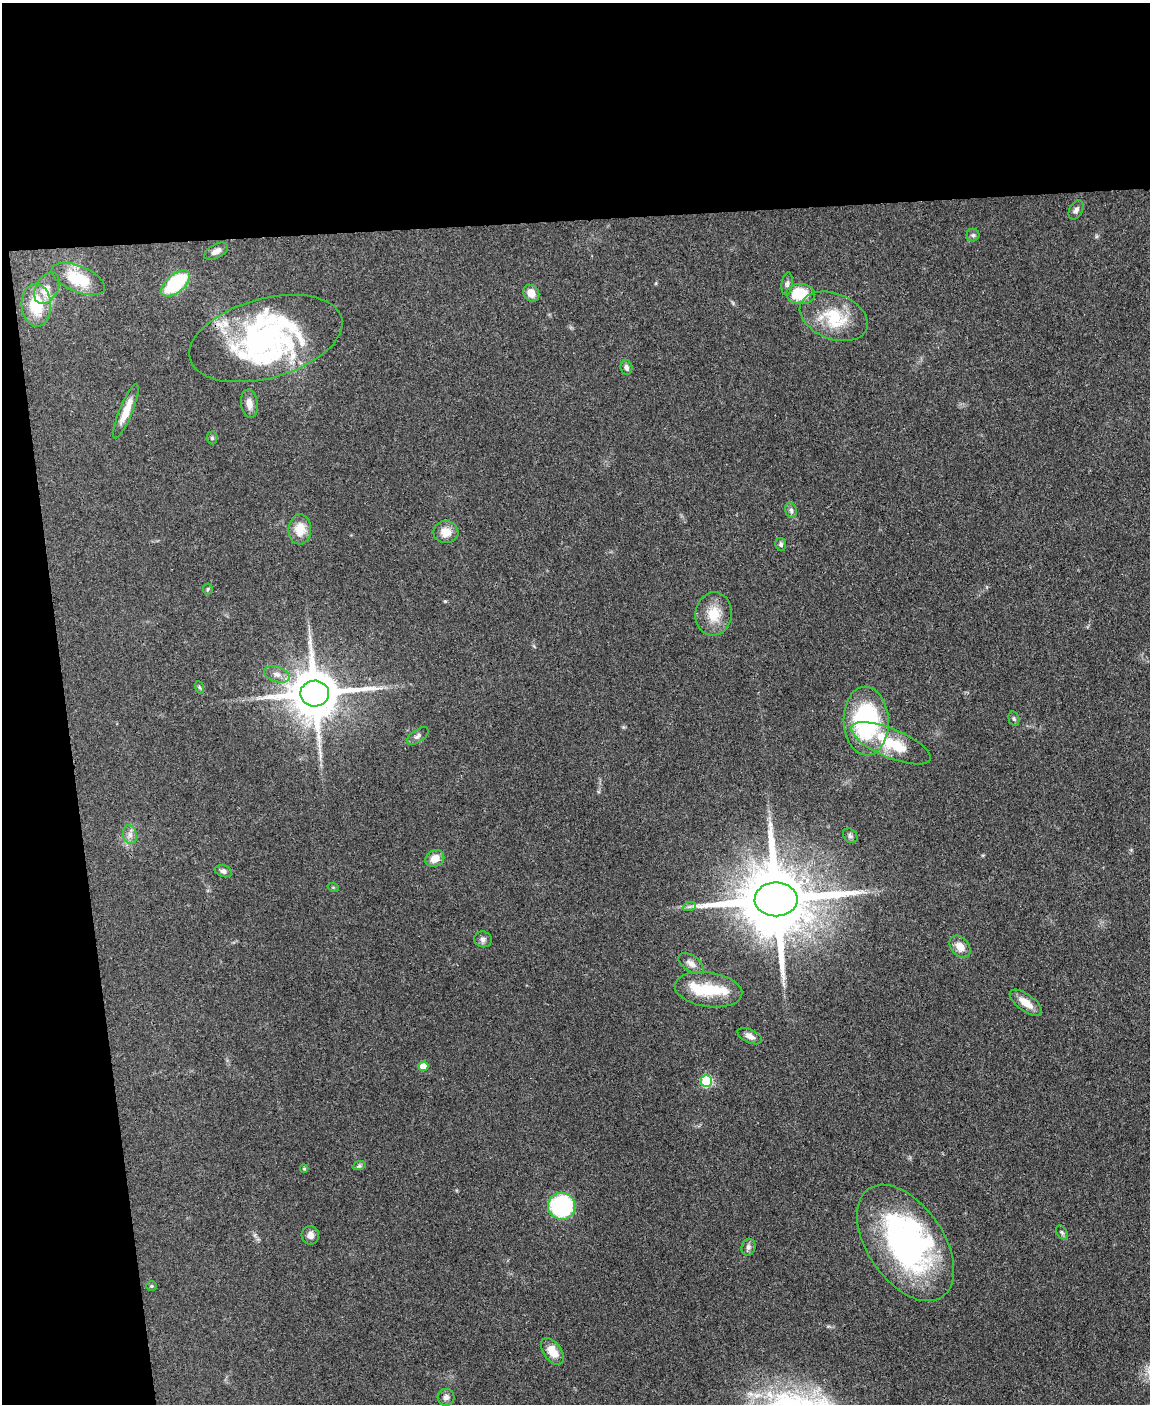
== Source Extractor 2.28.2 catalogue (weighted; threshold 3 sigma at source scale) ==
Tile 1 of 4 x 3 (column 1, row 1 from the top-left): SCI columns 1-1148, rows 3043-4444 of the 4594 x 4573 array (HDU 1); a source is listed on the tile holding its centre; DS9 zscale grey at full resolution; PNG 1152 x 1406 px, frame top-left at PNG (2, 3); each listed source drawn as its Kron ellipse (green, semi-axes under 4 px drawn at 4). Shown black and unused: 21% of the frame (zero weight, under 3 of 4 exposures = <1% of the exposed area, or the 3 px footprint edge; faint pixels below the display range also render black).
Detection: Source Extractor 2.28.2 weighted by HDU 2 'WHT'; one run over the whole footprint, this tile lists its part. Background 0.107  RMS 0.0063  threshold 0.0282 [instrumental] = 3 sigma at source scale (4.5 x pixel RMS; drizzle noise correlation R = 1.50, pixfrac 1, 0.05/0.05 arcsec/px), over >= 5 px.
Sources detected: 65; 4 inside a brighter object's white glare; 1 long thin detection or spike segment (spike, bleed or trail) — neither listed nor drawn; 6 inside a brighter listed object's ellipse — not listed separately; the other 54 listed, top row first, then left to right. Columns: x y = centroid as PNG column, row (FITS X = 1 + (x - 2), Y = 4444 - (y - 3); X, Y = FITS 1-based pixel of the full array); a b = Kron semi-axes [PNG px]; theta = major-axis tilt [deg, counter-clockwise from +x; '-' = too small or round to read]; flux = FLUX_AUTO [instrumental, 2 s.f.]
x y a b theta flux
1076 210 10 6 62 2.2
973 235 6 6 - 1.3
216 251 13 7 29 3.6
78 279 28 13 -23 22
176 283 17 9 40 44
787 284 11 5 82 1.9
47 288 17 11 61 6
531 293 9 7 -51 6.6
801 294 15 10 -5 21
36 305 21 14 -87 23
834 316 35 22 -22 27
266 338 79 40 15 110
626 367 7 6 - 2.2
249 404 14 8 -81 4.9
126 411 29 6 68 9.4
212 438 6 5 - 1.1
791 510 8 5 -73 1.8
300 529 15 11 88 11
446 532 12 11 - 7.3
781 544 6 5 - 1.2
208 589 5 5 - 0.84
714 614 22 18 83 14
277 674 13 7 -19 4.2
199 687 6 4 -71 0.89
315 693 14 13 - 3200
1014 719 7 5 -74 1.2
866 721 34 22 -88 82
418 736 12 6 34 2.3
891 743 42 14 -23 25
130 835 9 7 -75 2.9
850 836 8 6 -47 1.6
435 859 10 8 30 6.6
223 871 9 5 -17 1.8
333 887 6 3 -19 0.65
776 899 21 17 0 8500
689 907 7 4 19 1.3
483 939 9 8 - 2.1
960 947 12 9 -48 6.5
691 963 14 8 -35 3.7
708 990 34 17 -8 24
1026 1003 19 8 -36 7.6
750 1036 13 7 -25 3.6
423 1066 5 5 - 9.8
706 1081 6 5 - 46
359 1166 7 4 18 1.2
304 1169 4 3 - 0.82
561 1206 14 13 - 70
1062 1232 8 5 -62 1.2
310 1235 9 8 - 3.2
906 1243 65 38 -56 160
748 1247 8 7 - 2.1
151 1286 5 4 - 0.83
552 1351 15 9 -55 9.2
446 1397 8 8 - 2.6